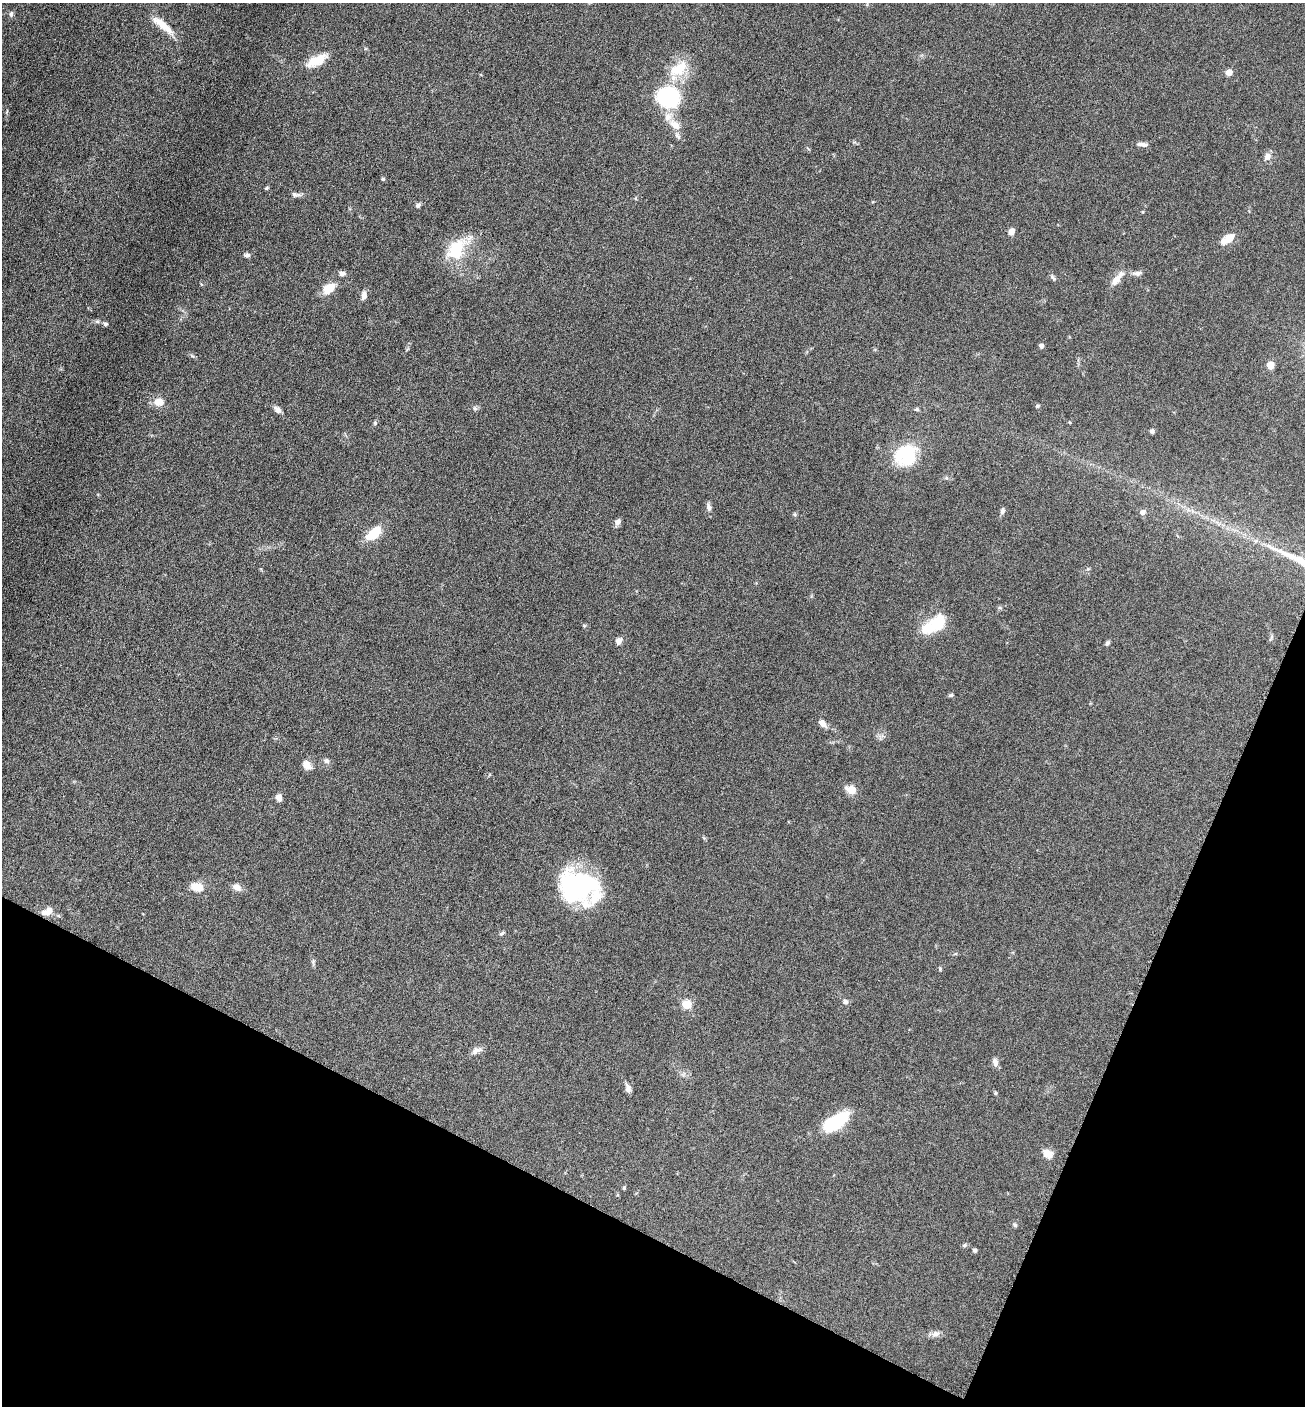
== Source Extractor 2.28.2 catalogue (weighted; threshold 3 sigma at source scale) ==
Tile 15 of 4 x 4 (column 3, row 4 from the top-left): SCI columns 2892-4194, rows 6-1409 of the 5650 x 5633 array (HDU 1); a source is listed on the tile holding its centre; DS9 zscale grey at full resolution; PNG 1307 x 1408 px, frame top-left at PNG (2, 3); no overlay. Shown black and unused: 21% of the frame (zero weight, under 6 of 12 exposures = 1% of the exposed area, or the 3 px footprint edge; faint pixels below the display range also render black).
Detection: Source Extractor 2.28.2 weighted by HDU 2 'WHT'; one run over the whole footprint, this tile lists its part. Background 0.088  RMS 0.0039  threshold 0.0158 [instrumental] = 3 sigma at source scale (4.09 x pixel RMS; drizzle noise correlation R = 1.36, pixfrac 0.8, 0.05/0.05 arcsec/px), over >= 5 px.
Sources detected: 81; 2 inside a brighter object's white glare — not listed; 6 inside a brighter listed object's ellipse — not listed separately; the other 73 listed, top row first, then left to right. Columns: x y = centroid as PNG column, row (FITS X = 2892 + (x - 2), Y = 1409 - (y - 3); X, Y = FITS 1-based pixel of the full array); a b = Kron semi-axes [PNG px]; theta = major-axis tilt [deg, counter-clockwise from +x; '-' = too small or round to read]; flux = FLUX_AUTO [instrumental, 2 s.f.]
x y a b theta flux
11 14 7 5 75 0.78
163 25 34 8 -40 5.8
314 60 23 12 40 5.4
679 69 29 16 34 10
1229 72 5 5 - 3.7
668 97 17 15 -5 48
675 125 17 10 -34 3.7
1142 144 14 5 -3 1.5
1267 157 10 9 - 1.9
383 179 4 3 - 0.69
266 188 5 5 - 0.4
295 194 13 6 -5 1.2
418 205 6 5 - 0.86
1143 212 4 3 - 0.38
1012 231 8 6 69 2.1
1230 238 15 10 33 4
456 250 30 19 72 15
247 255 8 5 0 0.89
342 273 7 5 -2 1.3
1137 273 13 6 8 1.5
1053 277 9 5 -49 0.79
1116 279 17 8 50 3.6
329 288 15 10 39 5.8
364 296 12 6 84 1.6
97 321 6 5 - 0.66
105 324 5 5 - 0.72
1041 346 4 4 - 1.4
1270 365 7 6 - 3.3
159 402 12 10 6 3.7
1038 406 5 4 - 0.47
475 408 7 5 -45 0.69
917 409 6 5 - 0.56
277 410 10 7 -45 1.4
375 423 5 5 - 0.49
1152 431 5 5 - 0.93
905 451 29 14 28 14
709 507 12 6 -80 1.4
1002 511 9 5 75 0.96
1143 512 7 6 - 1.3
795 514 6 4 -89 0.5
618 522 7 6 - 1.6
374 533 21 10 42 8.4
1299 560 71 9 -24 20
935 624 30 16 33 12
584 626 5 5 - 0.4
619 641 7 6 - 2.1
1107 643 6 5 - 0.75
950 695 6 4 26 0.52
822 723 10 6 -47 2.1
326 761 8 6 -16 0.94
307 765 11 8 -48 2.8
851 790 9 7 -23 5.1
279 798 8 6 -67 1.8
578 885 40 31 -48 39
197 887 13 8 -15 4.9
237 887 11 8 -34 2.2
49 911 9 8 - 2.6
501 933 7 4 37 0.6
313 961 5 5 - 0.52
940 969 5 4 - 0.41
845 1002 6 6 - 1.2
687 1004 8 8 - 5.1
476 1051 15 8 29 1.9
995 1062 9 6 -81 1.7
628 1088 10 6 -76 1.6
995 1093 5 3 - 0.38
835 1122 30 13 32 19
1047 1154 11 8 -26 3.6
624 1188 4 4 - 0.39
1015 1225 6 5 - 0.61
964 1245 5 4 - 0.55
975 1250 5 5 - 0.66
935 1334 11 7 11 1.6
Overlapping masked pixels (flux is a lower limit): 1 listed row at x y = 1299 560
Isophote crosses this tile's border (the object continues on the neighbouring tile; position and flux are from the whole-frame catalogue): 1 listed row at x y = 1299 560
Unlisted compact peaks at least as high as the median listed source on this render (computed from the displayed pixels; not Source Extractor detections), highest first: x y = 192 356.